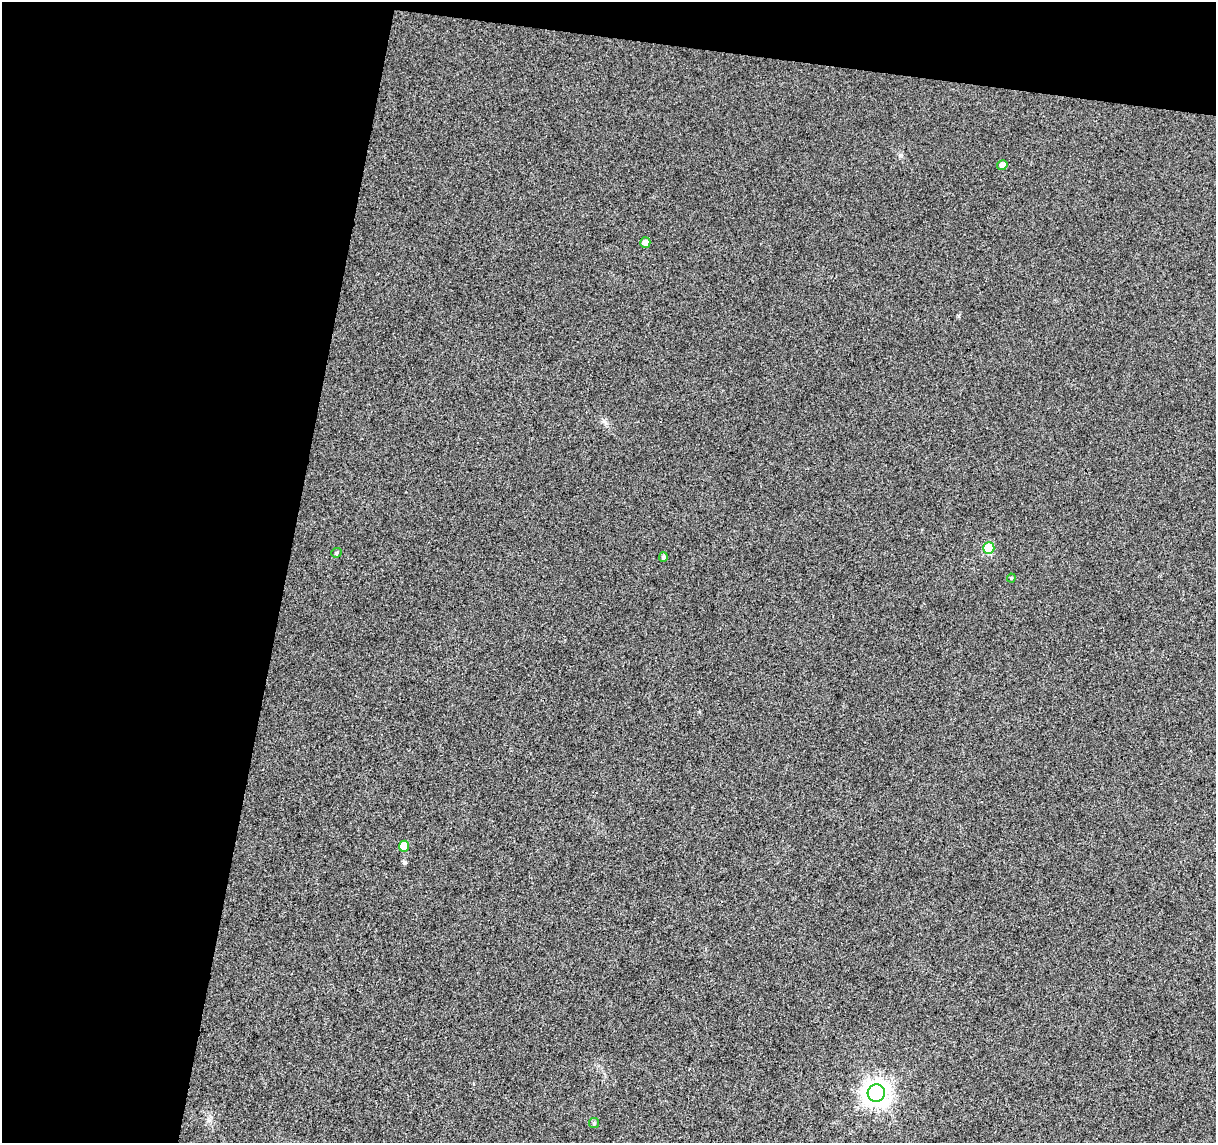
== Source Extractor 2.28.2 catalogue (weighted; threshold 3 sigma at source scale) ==
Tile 1 of 2 x 2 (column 1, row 1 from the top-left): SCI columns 1-1214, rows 1269-2409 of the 2429 x 2522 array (HDU 1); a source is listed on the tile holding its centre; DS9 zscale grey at full resolution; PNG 1218 x 1145 px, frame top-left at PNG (2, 2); each listed source drawn as its Kron ellipse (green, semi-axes under 4 px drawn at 4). Shown black and unused: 27% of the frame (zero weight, under 3 of 4 exposures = <1% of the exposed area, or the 3 px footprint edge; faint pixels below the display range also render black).
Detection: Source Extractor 2.28.2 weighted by HDU 2 'WHT'; one run over the whole footprint, this tile lists its part. Background 0.035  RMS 0.011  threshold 0.0489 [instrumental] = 3 sigma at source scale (4.5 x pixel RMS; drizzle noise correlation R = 1.50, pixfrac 1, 0.0396/0.0396 arcsec/px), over >= 5 px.
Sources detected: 9; all 9 listed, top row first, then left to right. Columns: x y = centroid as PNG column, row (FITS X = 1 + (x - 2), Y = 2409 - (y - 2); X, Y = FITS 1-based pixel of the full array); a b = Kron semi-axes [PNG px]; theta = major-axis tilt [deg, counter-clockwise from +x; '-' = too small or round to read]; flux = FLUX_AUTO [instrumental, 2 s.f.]
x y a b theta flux
1002 165 5 5 - 5.6
645 243 5 5 - 6.5
989 548 6 5 - 40
337 553 5 5 - 1.7
663 557 5 4 - 2.6
1011 578 4 4 - 1.3
404 846 5 5 - 16
876 1093 8 8 - 1000
594 1123 5 5 - 1.5